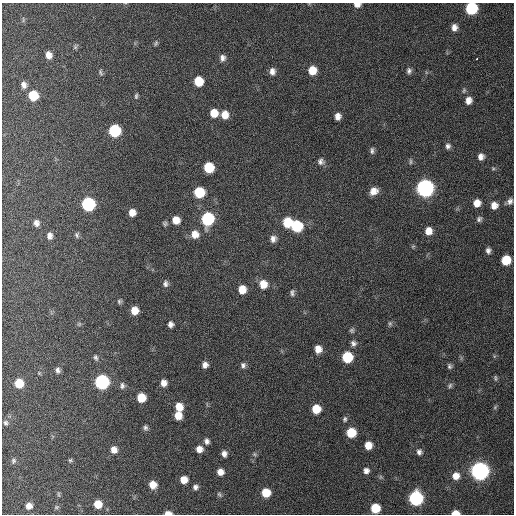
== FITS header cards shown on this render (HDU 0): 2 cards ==
NAXIS1  =                  512 / Axis length
NAXIS2  =                  512 / Axis length

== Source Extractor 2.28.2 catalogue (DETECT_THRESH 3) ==
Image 512 x 512 px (HDU 0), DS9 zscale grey, 1 PNG px = 1 image px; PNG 516 x 516 px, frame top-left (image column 1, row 512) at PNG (2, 3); no overlay
Background 406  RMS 11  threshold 32.2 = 3 sigma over >= 5 px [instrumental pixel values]
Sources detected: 113; all 113 listed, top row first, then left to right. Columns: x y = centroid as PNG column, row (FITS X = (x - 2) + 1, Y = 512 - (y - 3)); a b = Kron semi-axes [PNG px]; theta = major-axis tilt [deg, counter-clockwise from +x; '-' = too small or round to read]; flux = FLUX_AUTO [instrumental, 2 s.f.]
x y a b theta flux
357 5 7 5 2 4500
471 8 8 7 - 59000
23 20 8 4 90 1200
454 27 8 7 - 4400
156 43 7 4 62 1200
75 47 7 5 46 1300
49 55 8 6 -76 5300
222 58 8 7 - 3200
477 59 3 3 - 5000
312 70 8 7 - 11000
272 71 8 6 -86 3800
409 71 8 6 89 2300
101 72 10 5 -73 1600
198 81 8 7 - 17000
24 85 8 6 -70 3400
464 90 8 5 74 1500
33 95 8 7 - 22000
136 96 7 4 82 1400
468 100 9 7 74 5000
214 113 8 7 - 10000
225 115 9 7 90 8000
338 116 7 6 - 4200
115 131 8 7 - 52000
448 146 7 6 - 2500
372 151 10 5 89 2100
481 157 8 7 - 4100
321 161 9 9 - 3100
410 161 9 3 -86 1200
209 167 8 7 - 28000
493 168 5 5 - 1000
425 188 9 8 - 290000
374 191 9 8 - 6600
199 192 8 7 - 31000
509 201 11 7 39 3200
477 203 8 7 - 7100
88 204 8 8 - 92000
494 205 9 8 - 5800
132 212 6 6 - 6300
208 219 9 8 - 70000
479 219 8 7 - 2100
176 220 8 8 - 8600
287 222 9 7 87 20000
36 223 8 7 - 3200
165 223 6 6 - 1500
297 226 8 8 - 39000
428 231 9 7 83 6700
195 234 10 9 - 7800
77 235 7 5 -82 1600
50 236 8 6 -89 3500
273 239 9 8 - 3700
413 246 6 4 43 940
488 250 7 6 - 2600
506 260 7 7 - 20000
165 284 8 7 - 2600
263 284 9 8 - 9500
242 289 8 7 - 9900
292 293 9 6 87 2100
119 301 6 6 - 1300
134 310 7 6 - 8500
390 323 7 5 -90 1500
79 324 7 4 45 1000
171 324 6 6 - 2900
352 330 6 6 - 1400
353 343 8 7 - 2500
318 349 8 7 - 6500
96 357 9 5 -68 1700
347 357 8 7 - 34000
205 365 7 6 - 3600
243 365 7 6 - 2300
450 366 7 6 - 1700
58 370 7 6 - 2200
39 373 4 4 - 670
495 378 7 4 -84 1300
102 382 8 8 - 120000
19 383 7 7 - 16000
164 383 7 6 - 4900
122 386 9 7 87 2300
450 386 7 6 - 1700
141 398 7 7 - 15000
179 407 8 7 - 9800
495 407 7 4 46 1100
316 409 7 7 - 14000
178 415 7 6 - 10000
345 419 7 5 82 1600
6 423 6 6 - 1500
145 428 7 5 -76 1900
351 432 7 7 - 20000
207 441 8 6 -73 2700
368 445 7 6 - 9000
199 449 7 7 - 5500
114 450 7 7 - 5100
419 452 8 7 - 2500
224 454 7 6 - 3400
255 454 6 5 - 1200
70 460 5 4 - 990
13 461 7 6 - 1500
366 471 7 7 - 3400
480 471 8 8 - 370000
220 472 7 7 - 5300
456 476 8 8 - 7100
184 480 6 6 - 8300
153 485 7 6 - 8400
195 487 7 6 - 2400
266 493 7 7 - 16000
59 494 7 3 -82 960
219 494 9 6 -50 1600
416 498 8 8 - 120000
98 504 7 6 - 11000
29 506 6 6 - 5100
56 507 7 5 21 1200
375 508 7 7 - 21000
168 513 6 4 -2 4000
455 513 7 4 2 7300
At the frame edge (FLAGS 8, measured only in part): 4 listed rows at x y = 357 5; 471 8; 168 513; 455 513